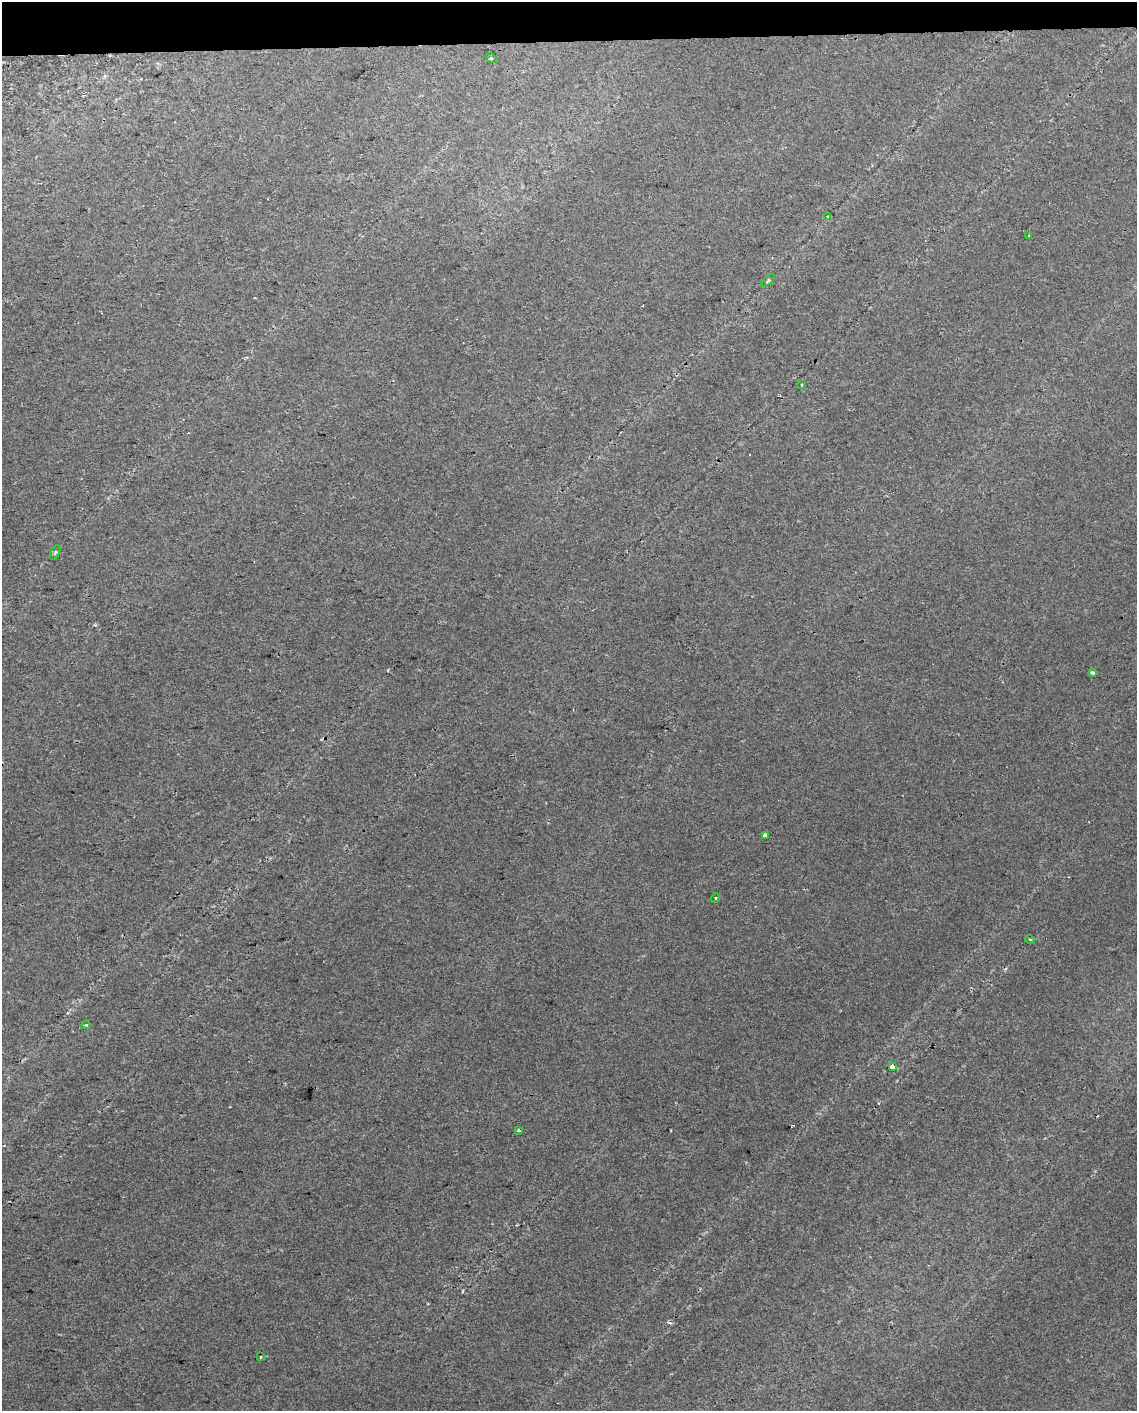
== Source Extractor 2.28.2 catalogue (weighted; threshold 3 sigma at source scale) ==
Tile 3 of 4 x 3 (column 3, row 1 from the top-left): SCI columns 2310-3444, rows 2827-4235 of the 4618 x 4284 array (HDU 1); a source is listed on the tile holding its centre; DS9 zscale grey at full resolution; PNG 1139 x 1413 px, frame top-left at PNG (2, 2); each listed source drawn as its Kron ellipse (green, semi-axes under 4 px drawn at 4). Shown black and unused: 3% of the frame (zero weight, under 2 of 3 exposures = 2% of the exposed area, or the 3 px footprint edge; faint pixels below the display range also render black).
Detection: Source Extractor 2.28.2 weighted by HDU 2 'WHT'; one run over the whole footprint, this tile lists its part. Background 0.00208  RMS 0.0038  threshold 0.0171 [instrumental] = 3 sigma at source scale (4.5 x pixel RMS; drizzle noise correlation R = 1.50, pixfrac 1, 0.0396/0.0396 arcsec/px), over >= 5 px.
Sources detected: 17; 3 cosmic-ray / hot-pixel residue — neither listed nor drawn; the other 14 listed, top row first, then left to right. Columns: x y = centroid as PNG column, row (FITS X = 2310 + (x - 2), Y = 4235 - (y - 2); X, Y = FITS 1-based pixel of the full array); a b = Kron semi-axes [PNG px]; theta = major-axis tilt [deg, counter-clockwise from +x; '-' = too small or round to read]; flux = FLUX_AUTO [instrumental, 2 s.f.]
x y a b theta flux
491 58 6 3 -27 0.52
828 216 3 3 - 0.37
1029 235 3 2 - 0.35
768 280 8 4 41 0.63
801 385 4 2 - 0.37
55 553 8 4 64 0.67
1092 672 4 3 - 1.2
765 835 4 3 - 3.7
715 898 5 3 - 0.35
1030 939 5 3 - 0.37
86 1025 4 3 - 0.36
892 1067 4 4 - 2.5
519 1131 4 3 - 1.2
261 1357 3 2 - 0.5